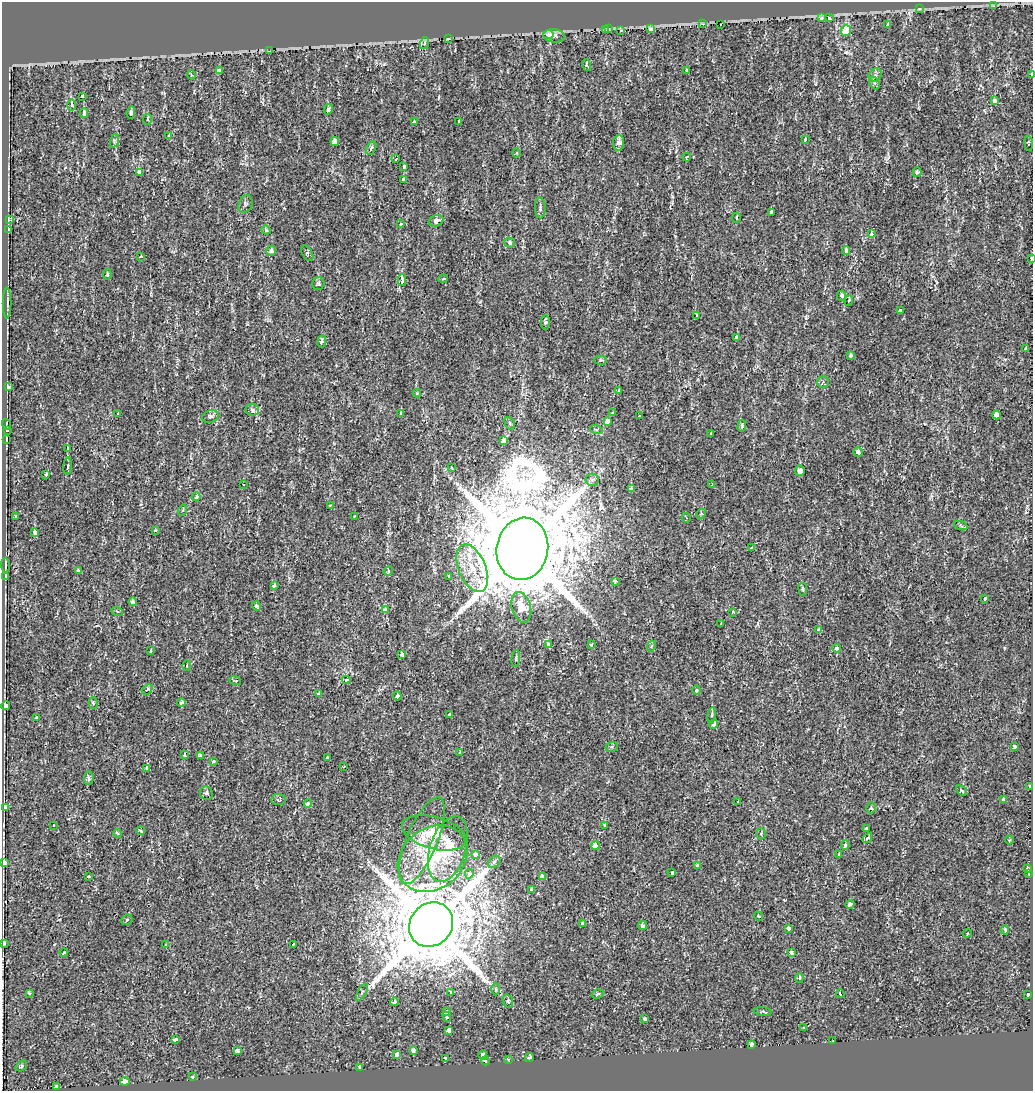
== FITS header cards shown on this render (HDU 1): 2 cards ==
NAXIS1  =                 1031
NAXIS2  =                 1089

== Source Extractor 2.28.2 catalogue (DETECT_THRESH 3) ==
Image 1031 x 1089 px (HDU 1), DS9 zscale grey, 1 PNG px = 1 image px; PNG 1035 x 1093 px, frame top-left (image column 1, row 1089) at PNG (2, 2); each listed source drawn as its Kron ellipse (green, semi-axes under 4 px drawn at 4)
Background -0.0068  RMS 0.0027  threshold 0.00805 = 3 sigma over >= 5 px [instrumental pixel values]
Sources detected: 250; all 250 listed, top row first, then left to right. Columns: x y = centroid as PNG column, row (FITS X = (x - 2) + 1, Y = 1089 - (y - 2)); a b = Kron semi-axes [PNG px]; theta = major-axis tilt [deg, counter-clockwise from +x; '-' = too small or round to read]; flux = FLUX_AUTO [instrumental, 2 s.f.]
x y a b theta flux
994 6 4 3 - 0.19
919 9 3 3 - 0.29
821 18 3 3 - 3.6
830 18 4 3 - 2.6
702 24 3 2 - 0.3
721 24 3 3 - 21
888 25 4 3 - 1.1
608 29 3 3 - 0.29
650 29 4 3 - 4.2
605 30 3 2 - 0.5
620 30 3 3 - 1.1
846 30 6 5 - 4.8
548 34 5 4 - 0.77
554 36 11 6 -5 0.74
449 39 4 3 - 0.4
425 43 6 4 71 0.24
269 51 3 2 - 0.21
586 65 6 4 -74 0.31
687 70 3 2 - 0.18
219 71 4 3 - 0.55
191 75 4 3 - 0.23
875 75 7 6 - 0.52
1032 75 3 2 - 3.9
874 83 7 5 -59 0.39
82 96 3 3 - 0.2
994 101 4 3 - 1.1
71 105 6 4 89 0.21
328 109 5 4 - 0.39
84 113 5 4 - 0.58
131 113 6 3 84 0.34
148 119 5 4 - 0.28
459 121 3 3 - 0.62
414 122 4 3 - 0.21
169 136 4 3 - 0.77
805 140 3 3 - 2.2
114 141 7 4 72 0.36
335 142 4 4 - 1.1
619 143 8 5 84 0.99
1029 143 7 3 -85 0.25
371 148 7 4 63 0.42
516 153 5 3 - 0.17
687 157 4 3 - 0.18
396 159 3 3 - 0.19
403 167 3 3 - 2.2
139 172 4 3 - 3.2
917 172 5 4 - 0.27
403 179 3 3 - 2.4
245 204 9 6 65 0.47
540 208 10 5 -89 0.46
772 212 4 3 - 0.73
736 218 5 3 - 0.44
9 220 4 2 - 0.12
436 221 7 5 17 1
400 224 3 3 - 0.2
9 230 4 4 - 6.6
266 230 5 4 - 0.21
871 234 3 3 - 0.96
510 242 5 4 - 0.38
271 251 5 4 - 0.75
846 251 4 4 - 0.8
307 253 8 5 -59 0.32
141 257 3 3 - 0.38
1031 259 3 2 - 1.3
107 274 5 3 - 0.29
443 279 5 3 - 0.19
402 280 6 3 -90 2.5
318 284 6 6 - 0.3
841 296 5 4 - 0.95
849 300 5 4 - 0.3
7 303 15 2 90 0.33
900 311 3 3 - 2.7
697 315 4 4 - 0.19
545 322 7 4 89 0.42
737 337 3 3 - 6.7
322 341 6 4 82 0.55
1026 349 4 3 - 2.9
850 355 4 3 - 0.86
601 360 6 4 1 0.25
823 382 6 6 - 0.34
8 387 3 3 - 2.7
618 390 4 3 - 0.21
417 393 4 4 - 0.3
252 410 7 6 - 0.6
612 413 3 3 - 0.22
118 414 3 3 - 0.54
401 414 3 3 - 0.96
639 415 3 3 - 0.62
996 415 4 4 - 5.9
210 416 9 6 18 0.59
607 421 4 3 - 5.1
510 423 7 4 -60 0.27
6 424 5 3 - 0.16
742 426 6 3 87 0.32
596 429 6 4 -19 0.27
8 430 3 3 - 0.5
711 433 3 3 - 1.1
6 439 4 2 - 0.2
504 440 4 4 - 3
68 448 3 2 - 0.12
858 452 5 4 - 0.6
68 466 8 3 85 0.25
452 468 3 2 - 0.13
800 471 5 5 - 1.1
46 475 3 3 - 0.35
592 480 6 6 - 0.43
243 484 2 2 - 0.12
712 484 4 4 - 0.16
631 488 3 3 - 0.53
196 497 4 3 - 0.75
330 505 3 2 - 0.18
183 510 5 3 - 0.18
701 514 5 4 - 0.23
16 516 3 2 - 0.17
354 517 3 2 - 0.13
686 518 5 3 - 0.18
961 526 7 4 -19 0.26
155 531 4 3 - 0.27
35 532 4 3 - 0.8
751 548 4 3 - 0.23
522 549 31 26 80 2600
5 565 7 2 -86 0.25
472 568 25 13 -67 4.7
78 571 4 3 - 0.65
388 571 5 4 - 0.19
6 576 4 4 - 5.5
449 577 3 3 - 1.2
615 581 4 3 - 0.94
274 586 4 3 - 0.68
803 589 6 4 -82 0.33
985 599 3 3 - 0.98
133 602 4 3 - 1.2
256 606 5 3 - 0.64
521 607 15 9 -74 3.1
385 610 4 3 - 1.9
117 611 6 3 -20 0.2
733 612 3 3 - 0.2
721 624 4 2 - 0.17
819 630 3 3 - 1.5
549 645 4 4 - 1.3
591 645 3 2 - 0.18
651 646 6 4 60 0.22
837 648 4 4 - 0.63
151 650 4 2 - 0.2
401 654 4 4 - 0.53
516 658 8 2 81 0.19
187 666 5 2 - 0.13
235 680 6 3 -21 0.21
346 680 4 3 - 1.9
147 689 6 4 40 0.23
696 690 4 3 - 0.36
318 693 4 3 - 0.33
397 696 4 3 - 1.3
93 703 6 4 -86 0.32
181 703 4 3 - 0.52
6 706 4 3 - 3.4
449 714 3 3 - 1.8
712 715 8 4 81 0.29
36 718 3 2 - 0.19
714 724 5 3 - 0.67
1015 746 3 3 - 0.38
612 747 6 5 - 0.28
460 752 3 2 - 0.16
185 755 3 3 - 3.3
200 755 3 3 - 2
327 758 3 3 - 0.7
213 761 3 3 - 0.28
344 766 4 2 - 0.13
147 768 4 3 - 0.52
89 778 7 5 84 0.37
1030 786 3 2 - 0.28
962 791 6 4 -39 0.29
206 793 7 6 - 0.48
279 799 7 5 -3 0.44
1004 800 3 3 - 1.8
738 801 3 3 - 0.23
308 803 4 4 - 0.68
5 807 4 3 - 4.9
871 808 5 4 - 0.32
53 825 3 2 - 0.17
605 825 4 3 - 1.2
866 829 4 3 - 0.2
141 831 4 3 - 0.34
117 833 4 4 - 0.41
434 833 33 16 -15 4.4
761 834 5 5 - 0.25
867 838 5 4 - 0.36
1009 840 4 4 - 0.2
422 841 46 15 67 6.5
845 845 4 4 - 0.69
595 846 4 4 - 2.4
448 849 34 18 72 7.5
475 854 3 3 - 1.6
839 854 3 3 - 1
433 859 37 30 39 13
494 862 7 5 44 0.46
4 863 4 4 - 4.3
697 865 4 4 - 0.73
1028 868 3 3 - 1.5
672 873 3 3 - 1.3
1029 873 3 3 - 1.1
469 874 5 4 - 1.2
89 876 3 2 - 0.18
542 876 4 3 - 2.4
532 889 4 3 - 1.3
850 904 4 3 - 1.2
758 916 5 4 - 0.39
127 920 6 4 43 0.28
582 923 3 3 - 1.2
431 925 23 21 47 1900
642 925 4 4 - 0.54
788 928 3 3 - 0.77
1005 930 4 4 - 0.54
967 933 5 4 - 0.26
3 944 3 3 - 40
293 944 3 2 - 0.22
166 945 3 3 - 0.37
64 953 4 3 - 0.33
791 953 4 3 - 0.8
799 978 5 3 - 0.5
495 989 6 4 -89 0.25
362 992 10 3 61 0.28
450 992 4 3 - 0.47
29 993 3 3 - 0.36
597 994 6 4 17 0.32
840 994 4 3 - 0.19
1027 994 3 3 - 2.2
508 1001 7 5 -71 0.45
395 1002 4 3 - 0.58
447 1012 4 3 - 2.8
763 1012 9 3 -4 0.25
447 1017 5 4 - 0.4
645 1019 4 3 - 0.47
804 1028 3 3 - 0.67
449 1030 4 3 - 9.3
175 1039 4 3 - 0.82
833 1041 3 2 - 0.23
752 1044 3 3 - 3.4
413 1050 4 4 - 0.41
237 1051 4 4 - 0.52
397 1054 4 3 - 1.8
483 1055 4 4 - 3.8
529 1057 5 3 - 0.74
446 1058 3 3 - 4.1
508 1059 4 4 - 0.18
485 1061 4 3 - 3.9
21 1066 6 4 34 0.56
360 1068 4 3 - 1.8
192 1077 3 3 - 0.37
125 1081 4 3 - 18
57 1087 3 3 - 2.9
At the frame edge (FLAGS 8, measured only in part): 4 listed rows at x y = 1032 75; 1031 259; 4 863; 3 944